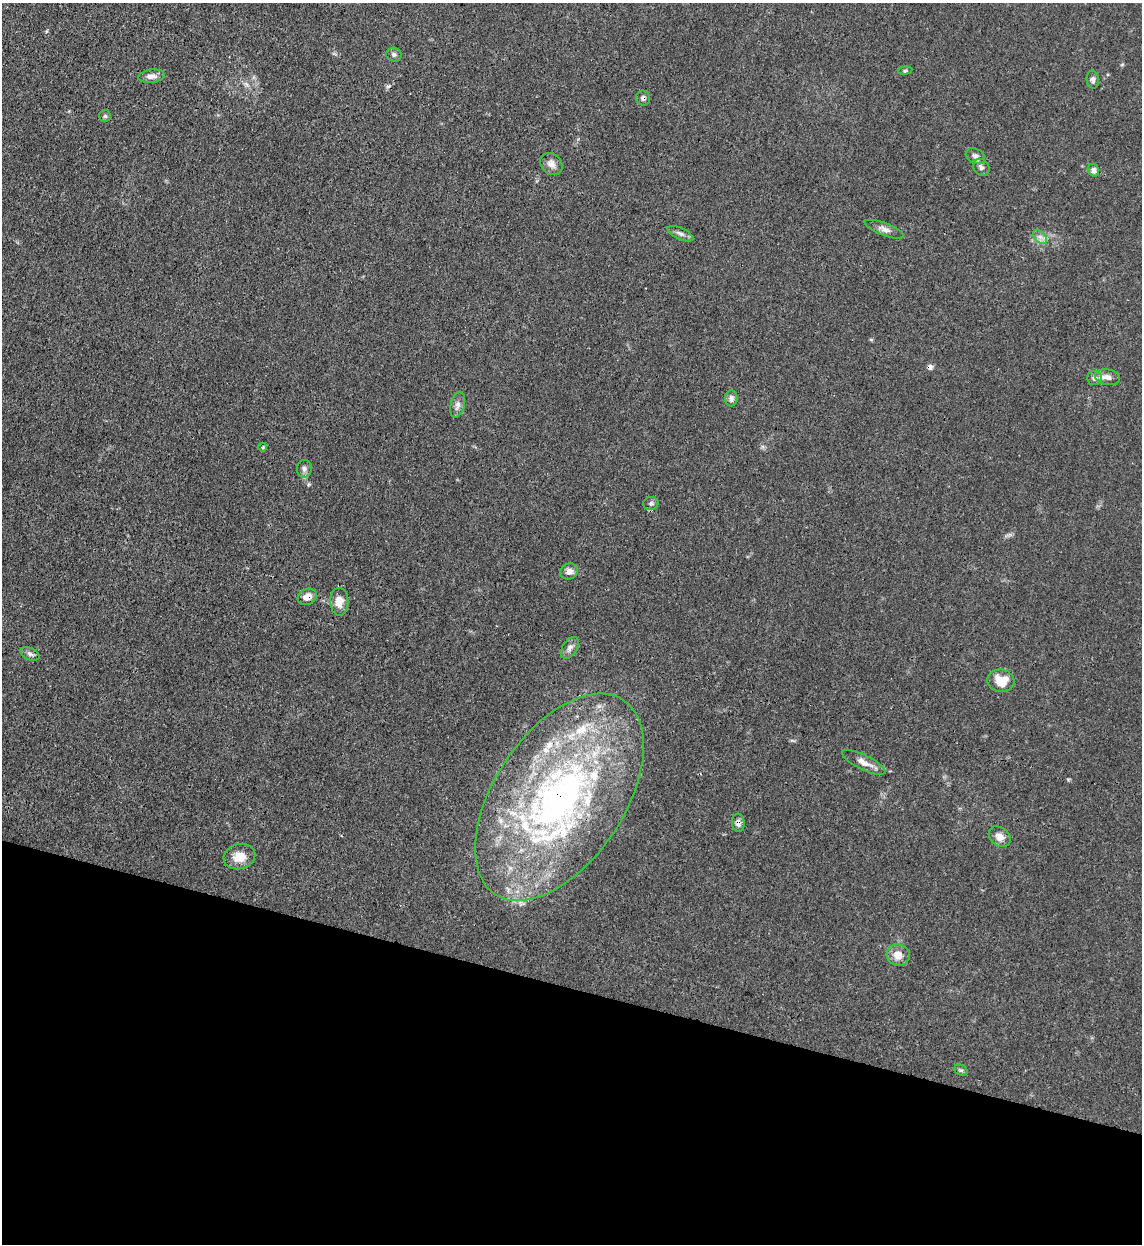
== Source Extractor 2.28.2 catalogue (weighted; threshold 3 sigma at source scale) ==
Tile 15 of 4 x 4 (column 3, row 4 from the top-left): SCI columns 2611-3750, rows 24-1265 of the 5101 x 5011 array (HDU 1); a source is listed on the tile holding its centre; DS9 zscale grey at full resolution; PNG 1144 x 1246 px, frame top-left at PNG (2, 3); each listed source drawn as its Kron ellipse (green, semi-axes under 4 px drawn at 4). Shown black and unused: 21% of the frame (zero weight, under 3 of 4 exposures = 7% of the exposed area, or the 3 px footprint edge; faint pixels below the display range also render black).
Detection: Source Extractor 2.28.2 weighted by HDU 2 'WHT'; one run over the whole footprint, this tile lists its part. Background 0.0171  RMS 0.0027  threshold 0.0122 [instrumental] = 3 sigma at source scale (4.5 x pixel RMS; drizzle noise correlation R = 1.50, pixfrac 1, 0.05/0.05 arcsec/px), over >= 5 px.
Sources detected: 40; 1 cosmic-ray / hot-pixel residue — neither listed nor drawn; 6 inside a brighter listed object's ellipse — not listed separately; the other 33 listed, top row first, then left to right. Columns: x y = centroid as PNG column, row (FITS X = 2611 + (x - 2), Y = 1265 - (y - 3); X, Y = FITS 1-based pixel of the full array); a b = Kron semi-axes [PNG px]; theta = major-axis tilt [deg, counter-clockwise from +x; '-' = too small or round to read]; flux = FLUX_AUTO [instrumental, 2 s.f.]
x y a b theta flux
394 55 8 7 - 0.76
905 70 7 3 8 0.37
151 76 13 6 8 1.7
1093 80 9 6 -80 0.91
643 98 7 7 - 0.79
105 116 6 6 - 0.47
975 156 10 7 -30 1.1
551 164 12 10 -44 1.8
981 167 9 7 -50 0.98
1093 170 6 5 - 1.2
884 229 21 6 -21 1.5
680 234 14 5 -25 0.97
1040 237 8 5 -44 1
1107 377 12 8 -11 1.4
1094 378 7 7 - 0.91
731 398 8 6 89 1.1
458 405 13 7 75 1.4
263 447 4 3 - 0.27
304 469 9 7 85 0.94
651 503 7 6 - 0.7
569 571 9 8 - 1.8
307 597 10 7 24 2.6
339 602 14 9 -89 3
570 648 12 7 57 1.3
30 654 10 6 -25 0.9
1001 681 13 11 -8 5.5
864 762 24 7 -26 2.4
559 797 116 65 56 120
738 823 9 6 -84 1.3
1000 837 12 9 -38 2.2
239 857 16 12 15 3.8
898 955 11 10 - 2.9
961 1070 7 5 -20 0.5
Overlapping masked pixels (flux is a lower limit): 4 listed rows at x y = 643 98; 307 597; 559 797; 738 823